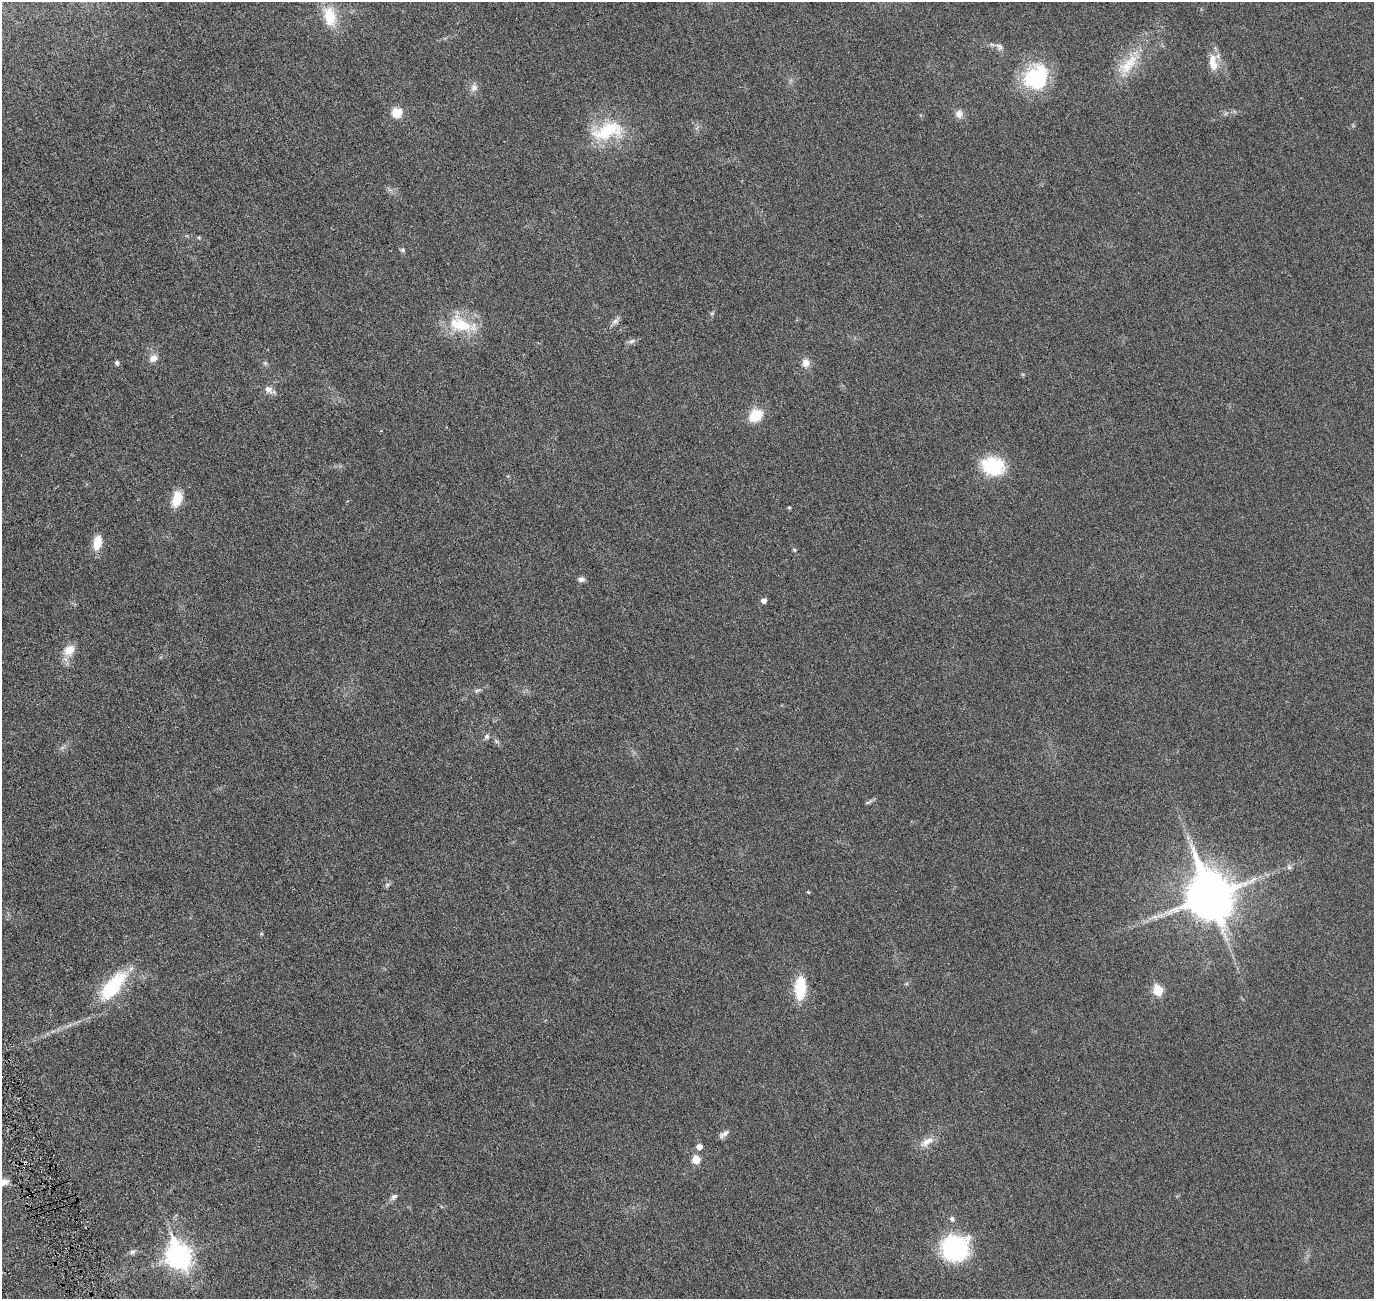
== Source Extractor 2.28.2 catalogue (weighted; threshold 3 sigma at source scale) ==
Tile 7 of 4 x 4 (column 3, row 2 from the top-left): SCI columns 2814-4185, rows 2772-4068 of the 5618 x 5643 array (HDU 1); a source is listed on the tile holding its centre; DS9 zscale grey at full resolution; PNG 1376 x 1301 px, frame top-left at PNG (2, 2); no overlay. Shown black and unused: <1% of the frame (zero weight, under 3 of 6 exposures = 1% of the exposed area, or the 3 px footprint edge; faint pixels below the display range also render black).
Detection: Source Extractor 2.28.2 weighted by HDU 2 'WHT'; one run over the whole footprint, this tile lists its part. Background 0.0277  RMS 0.0043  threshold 0.0176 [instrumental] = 3 sigma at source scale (4.09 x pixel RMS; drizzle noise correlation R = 1.36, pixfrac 0.8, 0.05/0.05 arcsec/px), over >= 5 px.
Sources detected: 51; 1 cosmic-ray / hot-pixel residue — not listed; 1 inside a brighter listed object's ellipse — not listed separately; the other 49 listed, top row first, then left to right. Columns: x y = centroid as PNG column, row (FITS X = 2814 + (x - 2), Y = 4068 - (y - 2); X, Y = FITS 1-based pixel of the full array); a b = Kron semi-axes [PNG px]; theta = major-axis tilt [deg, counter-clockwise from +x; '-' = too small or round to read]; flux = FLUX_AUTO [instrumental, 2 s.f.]
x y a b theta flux
330 16 29 17 -76 9.7
999 47 12 7 -35 1.6
1128 64 45 16 46 12
1213 64 16 12 -74 4.6
1036 77 29 25 50 28
474 88 10 9 - 1.9
396 113 12 11 - 5.1
959 114 12 10 88 2.2
607 131 45 22 16 19
199 237 6 4 -1 0.44
403 250 6 5 - 0.7
712 313 6 4 19 0.49
615 321 12 6 41 1.4
461 324 38 17 -16 15
631 341 10 5 24 1
153 358 11 8 38 2.3
117 363 5 5 - 1.1
265 363 7 4 -45 0.62
806 363 11 10 - 2.6
269 389 13 9 -40 2.1
756 415 11 9 39 12
993 466 25 19 -15 18
177 499 17 10 73 7
789 507 4 4 - 0.42
97 542 12 7 79 7.5
794 550 6 4 -22 0.44
581 579 9 6 -1 1.2
764 600 5 5 - 1.6
69 650 16 12 46 4.7
477 690 12 5 21 1.1
487 737 8 7 - 1
869 802 12 4 26 0.79
1289 867 8 6 -87 0.92
387 885 6 5 - 0.72
808 892 4 3 - 0.5
1210 896 16 13 -68 1500
113 985 46 18 49 21
800 988 25 11 87 13
1158 990 6 5 - 16
724 1134 17 6 34 1.5
927 1142 22 9 31 3.6
699 1147 5 5 - 2.3
696 1159 6 5 - 7.6
2 1182 12 6 18 3.1
394 1196 9 6 35 1.2
952 1219 8 6 -64 0.93
955 1248 21 20 - 48
132 1252 8 6 15 0.98
179 1255 11 9 -68 250
Isophote crosses this tile's border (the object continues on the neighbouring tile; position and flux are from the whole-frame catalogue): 1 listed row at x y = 2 1182